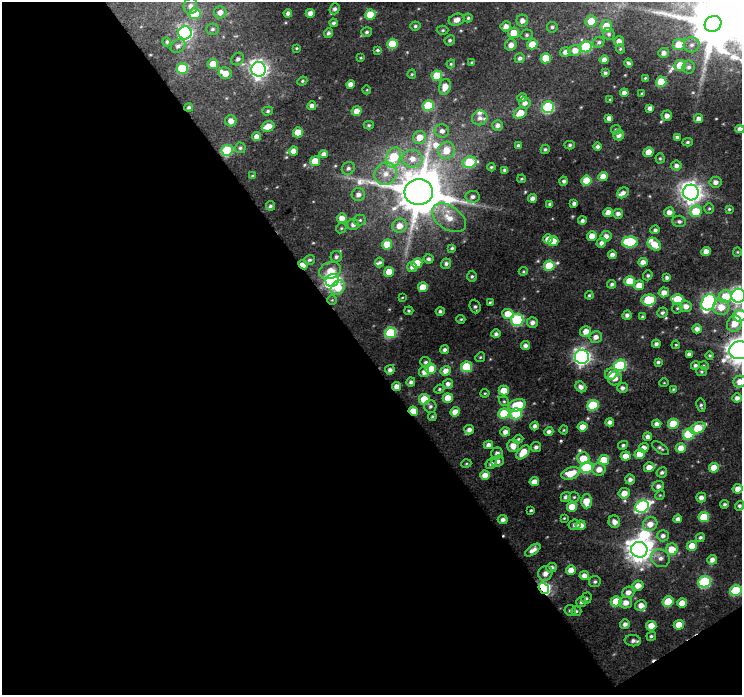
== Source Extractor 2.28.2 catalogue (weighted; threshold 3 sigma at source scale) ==
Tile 3 of 2 x 2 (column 1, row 2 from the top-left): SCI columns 1-740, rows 43-735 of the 1482 x 1465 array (HDU 1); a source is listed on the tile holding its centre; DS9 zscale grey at full resolution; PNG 744 x 697 px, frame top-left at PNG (2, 2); each listed source drawn as its Kron ellipse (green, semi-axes under 4 px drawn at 4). Shown black and unused: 50% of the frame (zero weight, under 3 of 4 exposures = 1% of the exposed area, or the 3 px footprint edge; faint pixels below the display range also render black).
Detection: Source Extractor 2.28.2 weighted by HDU 2 'WHT'; one run over the whole footprint, this tile lists its part. Background 0.063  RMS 0.0099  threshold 0.0445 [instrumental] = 3 sigma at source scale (4.5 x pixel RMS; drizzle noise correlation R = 1.50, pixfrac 1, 0.0396/0.0396 arcsec/px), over >= 5 px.
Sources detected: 359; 4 inside a brighter object's white glare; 2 cosmic-ray / hot-pixel residue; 1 long thin detection or spike segment (spike, bleed or trail) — neither listed nor drawn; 6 inside a brighter listed object's ellipse — not listed separately; the other 346 listed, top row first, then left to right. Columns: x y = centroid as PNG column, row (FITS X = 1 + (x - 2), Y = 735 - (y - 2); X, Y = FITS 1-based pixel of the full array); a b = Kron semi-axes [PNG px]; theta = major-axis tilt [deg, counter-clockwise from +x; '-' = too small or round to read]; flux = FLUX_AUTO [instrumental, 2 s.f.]
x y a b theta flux
190 6 8 7 - 5.1
335 9 5 5 - 2.6
220 12 6 6 - 6.8
288 13 4 4 - 3.3
310 13 4 4 - 6
195 14 6 5 - 26
370 14 5 5 - 23
468 18 4 4 - 1.5
457 20 8 5 20 5.9
522 21 6 6 - 5.4
591 21 6 5 - 15
334 23 4 4 - 2.3
713 24 9 7 34 5000
415 26 5 4 - 2
506 26 5 5 - 5.5
606 26 6 5 - 18
552 27 5 5 - 2
212 29 6 5 - 2.1
443 30 6 4 1 1.5
367 32 5 5 - 2
185 33 6 6 - 200
328 33 5 4 - 2.6
513 33 5 5 - 15
609 34 6 5 - 2.2
527 35 6 5 - 1.9
450 40 5 4 - 2
619 41 5 5 - 4.7
167 42 5 4 - 1.8
599 42 6 5 - 2.4
392 44 5 5 - 27
532 44 5 5 - 16
511 45 6 5 - 6.3
679 45 6 5 - 17
692 45 8 7 - 4.1
178 46 8 6 38 3.5
586 47 6 5 - 64
296 48 3 3 - 0.96
620 49 5 4 - 1.4
377 50 4 3 - 1.6
575 50 7 5 16 8.5
565 52 5 5 - 5.6
663 53 5 5 - 4.2
361 58 4 3 - 0.81
520 58 5 5 - 3.1
546 58 5 5 - 24
238 59 7 5 44 3.5
604 60 4 4 - 5.4
472 62 4 3 - 1.3
628 63 4 3 - 1.9
213 64 5 5 - 14
451 64 4 4 - 1
680 65 6 5 - 19
689 67 6 6 - 3.1
182 68 5 5 - 45
259 69 7 7 - 450
225 73 7 5 -24 12
605 73 3 3 - 1.9
412 74 4 4 - 1.1
437 76 5 5 - 26
645 78 3 3 - 1.1
302 81 5 4 - 1.3
661 82 5 5 - 31
350 84 4 4 - 6.5
445 87 8 6 73 10
367 90 4 3 - 0.72
624 93 4 4 - 5.1
642 93 3 3 - 1.2
522 98 5 4 - 2.8
610 99 4 3 - 0.99
525 103 5 5 - 5.2
312 106 4 4 - 4.4
428 106 5 5 - 41
189 107 4 3 - 2
548 107 6 5 - 96
650 108 4 4 - 4.3
268 111 5 4 - 1.7
356 111 5 5 - 8.4
520 113 7 5 30 13
667 116 5 5 - 5.3
480 118 8 7 - 4.6
609 118 4 4 - 4.4
699 119 4 4 - 5.9
231 121 5 5 - 7.9
369 125 5 4 - 1.4
498 125 5 5 - 4.3
268 126 6 5 - 15
740 129 5 4 - 5.6
616 130 5 5 - 1.6
442 131 7 6 - 5
298 132 5 5 - 20
619 135 5 5 - 4.9
256 136 4 4 - 6.1
419 137 7 6 - 13
677 137 4 3 - 3.1
687 142 5 4 - 1.5
518 145 4 4 - 1.8
570 145 5 4 - 1.7
598 147 4 4 - 2.6
240 148 5 5 - 1.9
545 149 5 4 - 1.7
227 150 6 5 - 63
446 150 8 8 - 15
293 151 5 4 - 7.3
648 152 5 4 - 10
324 154 4 4 - 4.8
394 157 10 7 68 44
660 158 5 4 - 1.3
412 159 10 9 - 11
315 161 5 5 - 19
469 162 7 5 14 43
676 166 5 5 - 4
491 167 4 3 - 1.3
348 168 7 6 - 2.8
505 170 4 4 - 3
386 174 12 10 43 11
253 176 4 3 - 1.5
603 176 5 4 - 11
522 179 4 3 - 1.2
564 181 4 4 - 2.3
586 181 5 5 - 24
715 182 6 5 - 5.2
419 192 14 13 - 5300
691 192 8 8 - 730
623 193 6 5 - 4
358 195 6 6 - 5.2
473 197 7 6 - 3.6
532 198 4 4 - 5.1
574 203 4 3 - 3.3
550 204 4 3 - 1.8
270 206 5 4 - 2.1
709 209 5 4 - 1.4
729 209 4 4 - 1.3
696 211 6 5 - 27
608 212 5 4 - 8.8
669 212 5 5 - 6.5
618 214 5 5 - 4
342 218 5 5 - 8.9
449 218 19 11 -34 16
360 220 6 5 - 1.9
582 221 4 4 - 2.7
679 221 7 5 -2 2.6
353 225 6 5 - 4.1
399 226 7 7 - 9.8
341 228 5 4 - 1.3
655 230 4 4 - 2.7
592 236 5 4 - 12
606 236 5 5 - 5.3
548 239 5 4 - 9.8
553 241 5 5 - 16
630 242 8 5 5 68
601 243 5 4 - 3.5
387 244 5 5 - 18
654 244 7 5 -43 14
452 248 4 3 - 1.6
706 251 5 4 - 8.9
737 252 5 4 - 1.1
612 255 4 4 - 4.3
336 257 6 5 - 2.6
428 259 5 4 - 2.4
309 260 5 5 - 2
380 262 5 4 - 2.1
643 262 4 4 - 6.8
417 263 5 5 - 25
446 264 5 5 - 3.1
303 265 5 4 - 11
549 266 5 5 - 30
412 267 5 5 - 3.7
330 270 11 8 22 11
523 271 4 3 - 1.1
389 272 5 5 - 16
648 275 5 4 - 1.8
472 276 5 4 - 1.7
667 277 4 3 - 2.6
332 280 7 6 - 290
630 281 5 5 - 24
612 284 4 3 - 2.3
639 285 5 5 - 11
423 287 5 5 - 18
338 288 8 6 46 18
664 292 5 5 - 6.8
589 295 4 4 - 1.4
738 296 7 7 - 310
402 297 4 3 - 0.79
725 297 7 6 - 28
677 299 6 5 - 31
332 300 5 5 - 1.3
649 300 7 5 6 47
490 302 3 2 - 1.1
709 302 9 6 60 230
475 306 7 5 -69 2.4
686 306 6 5 - 6.4
721 307 8 8 - 14
677 308 5 5 - 1.5
409 311 4 3 - 1.2
440 311 4 4 - 2.2
662 312 5 5 - 2.4
508 314 5 5 - 16
627 315 4 4 - 3.5
740 316 6 5 - 60
642 317 3 3 - 1.5
461 319 4 4 - 1.3
517 320 6 6 - 92
532 322 5 5 - 4.6
734 324 8 7 - 13
697 329 5 4 - 4.9
586 331 6 5 - 8.2
390 333 5 5 - 64
496 334 4 4 - 3.3
596 337 6 6 - 5.2
656 344 4 3 - 3.1
525 345 4 4 - 4.3
676 345 4 3 - 0.94
445 349 4 4 - 3
739 350 10 9 - 1200
689 354 4 4 - 3.4
710 355 4 4 - 1.3
480 357 5 4 - 1.2
582 357 7 7 - 360
426 362 5 5 - 2.4
658 362 4 3 - 1.9
620 365 6 5 - 85
695 365 4 4 - 2.2
704 366 5 3 - 1
466 367 5 5 - 47
430 369 5 5 - 42
390 370 5 4 - 3.9
445 371 5 4 - 7.2
701 371 5 5 - 1.5
424 372 5 5 - 4.9
611 374 6 5 - 11
615 378 7 7 - 5.9
411 382 4 4 - 2.5
740 382 6 6 - 8.8
664 383 4 3 - 0.71
448 384 5 5 - 4.2
396 386 4 4 - 6.9
581 387 6 5 - 4.8
622 388 5 5 - 3.4
439 389 5 4 - 1.3
673 389 4 3 - 0.98
504 391 5 5 - 19
485 393 4 4 - 1.1
448 398 5 4 - 15
737 398 5 4 - 4.5
424 399 5 5 - 20
504 401 5 4 - 1.4
517 405 9 6 20 42
593 405 6 5 - 61
701 405 7 4 -81 2
430 406 6 6 - 2.5
413 411 5 4 - 16
455 412 5 4 - 10
504 414 5 5 - 33
516 414 6 5 - 45
432 416 4 4 - 1.3
610 422 4 4 - 4.3
657 424 4 4 - 4.9
673 424 5 5 - 29
535 426 4 4 - 3.1
582 427 5 4 - 14
698 428 8 5 28 30
469 430 5 4 - 5
564 430 4 4 - 1.1
505 432 5 4 - 5.5
549 432 4 4 - 3.8
689 434 6 5 - 55
648 437 4 4 - 4.3
518 439 5 4 - 1.4
488 445 5 4 - 4.8
623 445 5 4 - 2
513 446 6 6 - 9.3
536 447 5 5 - 3.1
644 448 5 4 - 6.3
660 448 9 5 -35 2.4
681 448 5 5 - 11
523 452 8 5 49 17
497 453 6 5 - 3.6
640 454 5 5 - 16
626 456 5 4 - 9.7
583 458 6 6 - 17
604 460 5 5 - 25
498 461 6 5 - 4.3
466 464 5 3 - 0.97
491 464 6 5 - 3.8
586 467 6 5 - 73
649 467 5 5 - 8.6
714 468 5 4 - 13
599 469 6 6 - 8.4
662 472 5 5 - 2.4
571 473 10 5 19 18
485 475 5 4 - 12
630 479 5 5 - 3.8
534 482 5 4 - 9.6
658 486 6 5 - 4
738 489 5 4 - 7.1
624 493 6 5 - 9.4
660 495 5 4 - 1.1
566 497 5 4 - 3.6
574 497 5 5 - 1.5
701 498 5 4 - 5.4
586 501 7 5 89 15
725 504 4 4 - 1.8
642 506 7 6 - 130
740 506 5 4 - 2.5
572 507 5 5 - 19
531 510 3 3 - 1.5
704 517 5 5 - 29
564 518 4 3 - 0.91
678 519 4 4 - 3.5
503 520 5 4 - 4
614 522 6 5 - 5.5
650 524 7 7 - 9.9
575 525 6 5 - 3.2
580 525 5 5 - 7.8
663 536 6 5 - 3.9
700 537 5 4 - 2
692 546 5 4 - 14
672 549 6 5 - 18
533 550 9 4 35 5.8
639 550 8 8 - 850
660 558 9 8 - 6.3
712 560 5 4 - 5.9
551 568 5 5 - 4.2
571 570 5 5 - 9.5
545 573 7 7 - 6.2
584 576 5 4 - 6.6
595 582 5 5 - 2.1
704 582 6 5 - 110
638 585 5 5 - 8.7
544 588 6 4 -50 160
736 591 6 5 - 59
628 592 6 5 - 6.4
586 598 6 5 - 1.5
616 601 5 5 - 22
581 602 5 5 - 2.4
668 602 5 5 - 28
626 603 6 5 - 7.8
682 603 5 4 - 14
641 605 6 5 - 7.8
570 610 6 5 - 2
576 611 5 5 - 2
625 624 5 4 - 3.9
679 625 5 4 - 15
651 626 5 5 - 11
651 636 5 4 - 1.8
633 641 8 5 -6 4.1
Overlapping masked pixels (flux is a lower limit): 6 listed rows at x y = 227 150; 303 265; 739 350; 396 386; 413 411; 544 588
Isophote crosses this tile's border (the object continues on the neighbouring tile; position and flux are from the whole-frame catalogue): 6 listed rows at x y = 713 24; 740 129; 738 296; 740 316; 739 350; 740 382